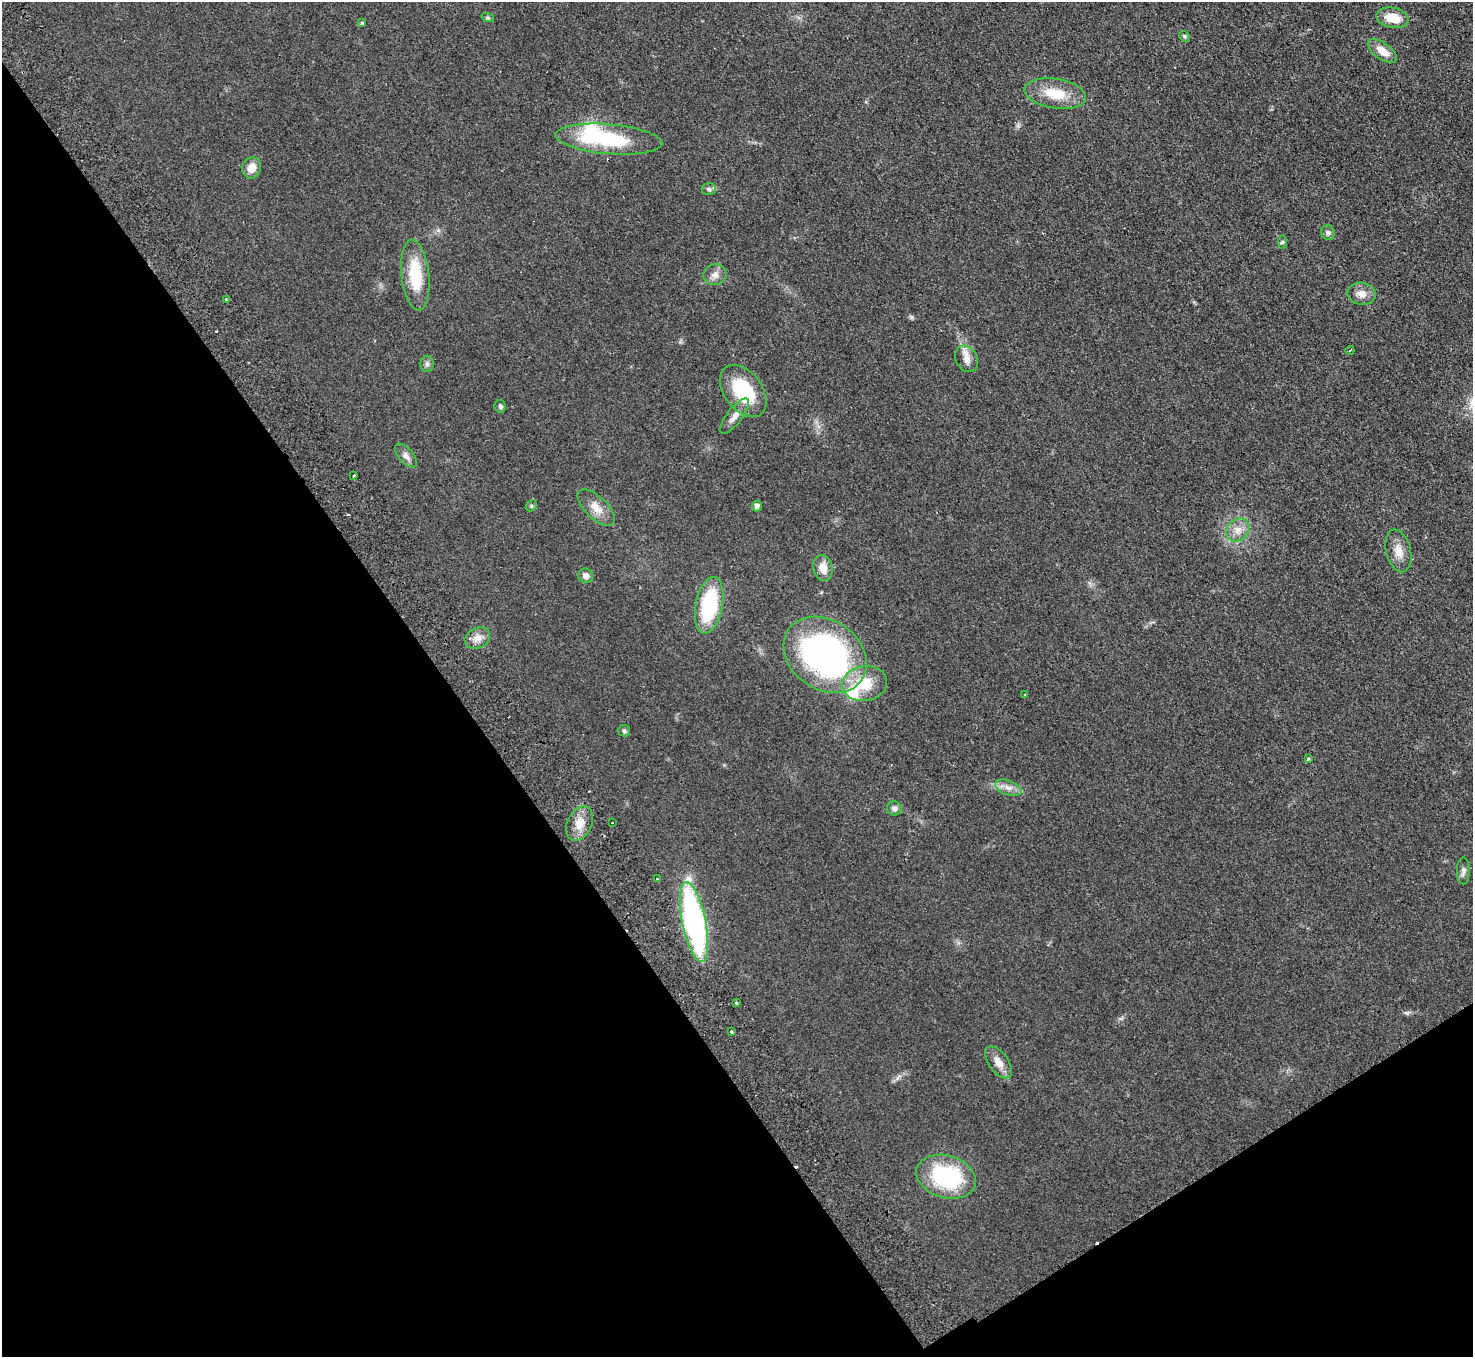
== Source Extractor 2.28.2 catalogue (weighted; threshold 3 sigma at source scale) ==
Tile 14 of 4 x 4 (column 2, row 4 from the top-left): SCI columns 1522-2992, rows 197-1551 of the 5984 x 5950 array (HDU 1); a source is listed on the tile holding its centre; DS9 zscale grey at full resolution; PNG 1475 x 1359 px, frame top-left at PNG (2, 2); each listed source drawn as its Kron ellipse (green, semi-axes under 4 px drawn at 4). Shown black and unused: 35% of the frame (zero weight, under 2 of 3 exposures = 3% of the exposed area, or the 3 px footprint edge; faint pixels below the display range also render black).
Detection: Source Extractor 2.28.2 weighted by HDU 2 'WHT'; one run over the whole footprint, this tile lists its part. Background 0.0733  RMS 0.01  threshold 0.0457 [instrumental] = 3 sigma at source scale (4.5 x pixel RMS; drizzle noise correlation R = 1.50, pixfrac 1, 0.05/0.05 arcsec/px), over >= 5 px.
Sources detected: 53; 1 inside a brighter object's white glare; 3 cosmic-ray / hot-pixel residue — neither listed nor drawn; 1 inside a brighter listed object's ellipse — not listed separately; the other 48 listed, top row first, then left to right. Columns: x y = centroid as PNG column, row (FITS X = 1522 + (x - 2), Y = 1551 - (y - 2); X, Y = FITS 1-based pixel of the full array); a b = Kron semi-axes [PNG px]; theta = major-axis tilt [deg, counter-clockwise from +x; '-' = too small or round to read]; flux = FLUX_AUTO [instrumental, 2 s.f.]
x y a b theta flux
488 18 6 4 -18 1.4
1393 18 16 10 -12 19
362 23 3 3 - 3.4
1184 36 6 4 -45 1.6
1382 51 17 8 -35 14
1055 94 31 15 -9 28
609 139 54 15 -5 82
252 168 11 9 73 10
709 189 7 6 - 2.4
1328 232 7 6 - 2.5
1282 242 6 4 89 1.4
415 275 35 14 -84 43
715 275 12 10 16 6.4
1362 294 14 11 -11 8.6
226 300 3 3 - 1.8
1350 350 4 3 - 0.9
967 359 14 10 -60 7.6
427 364 8 6 89 2.8
743 391 29 19 -53 60
500 406 6 5 - 2.2
735 416 21 7 53 8
406 456 14 7 -48 5.3
354 475 2 2 - 1.1
531 506 6 4 46 1.4
757 506 5 5 - 5.4
596 508 23 11 -44 13
1238 530 13 10 44 9.5
1398 551 22 12 -76 12
823 568 13 9 -77 11
586 576 7 7 - 4.9
709 605 29 13 79 76
477 638 13 10 26 8.7
825 655 44 34 -35 310
865 684 22 17 9 29
1025 695 3 3 - 0.83
624 731 6 6 - 1.9
1308 759 4 3 - 2.2
1008 788 14 7 -20 6.5
894 809 7 7 - 3.7
612 822 3 2 - 2
580 823 18 12 63 14
1463 871 13 6 -90 3.9
657 878 3 2 - 1.3
694 922 41 12 -78 270
736 1003 3 3 - 3
731 1032 3 3 - 3
998 1062 18 9 -54 9.3
946 1177 30 21 -16 95